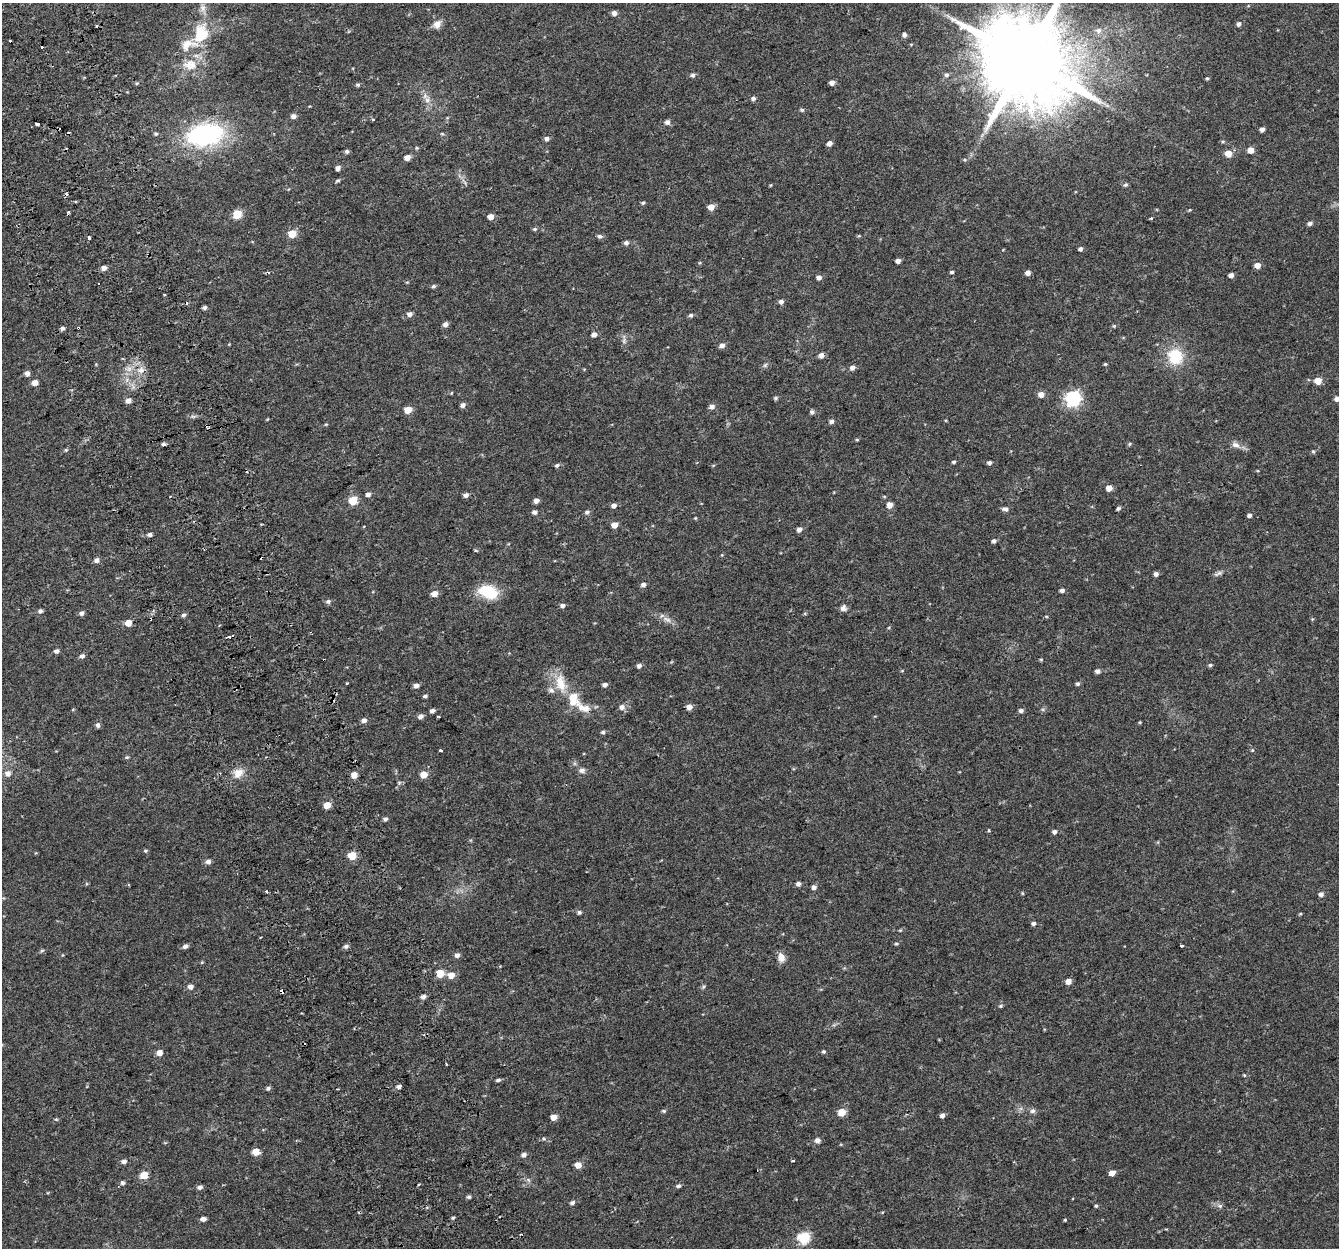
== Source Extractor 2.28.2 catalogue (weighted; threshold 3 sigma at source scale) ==
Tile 11 of 4 x 4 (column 3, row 3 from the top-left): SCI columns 2729-4065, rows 1329-2574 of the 5459 x 5201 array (HDU 1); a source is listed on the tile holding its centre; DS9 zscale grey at full resolution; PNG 1341 x 1250 px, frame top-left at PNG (2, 3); no overlay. Shown black and unused: <1% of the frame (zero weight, under 2 of 3 exposures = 3% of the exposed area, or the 3 px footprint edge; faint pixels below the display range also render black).
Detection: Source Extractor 2.28.2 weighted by HDU 2 'WHT'; one run over the whole footprint, this tile lists its part. Background 0.0422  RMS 0.0052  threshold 0.0233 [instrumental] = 3 sigma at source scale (4.5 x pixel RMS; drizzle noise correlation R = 1.50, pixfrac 1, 0.0396/0.0396 arcsec/px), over >= 5 px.
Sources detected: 250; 19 cosmic-ray / hot-pixel residue — not listed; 3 inside a brighter listed object's ellipse — not listed separately; the other 228 listed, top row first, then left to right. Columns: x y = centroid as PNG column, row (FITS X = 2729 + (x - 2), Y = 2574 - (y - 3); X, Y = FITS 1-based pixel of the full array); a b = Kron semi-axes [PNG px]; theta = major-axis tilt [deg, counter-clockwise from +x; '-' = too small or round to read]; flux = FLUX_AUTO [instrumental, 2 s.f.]
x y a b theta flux
203 8 10 8 89 2.6
614 13 6 5 - 1.9
437 24 12 9 44 3.4
1238 24 5 4 - 1.6
1098 30 8 7 - 2.4
201 34 18 13 67 19
904 35 5 5 - 1.6
1025 60 26 22 -24 9000
190 65 22 16 0 9.7
692 75 5 5 - 1.4
946 75 6 5 - 1.2
1207 78 5 4 - 0.65
137 83 4 4 - 0.57
832 83 4 4 - 2.6
358 85 5 4 - 0.85
753 98 5 5 - 1.5
427 100 9 6 76 2.3
802 110 5 4 - 0.85
293 116 5 5 - 2.3
373 119 4 3 - 0.52
667 122 5 5 - 2.2
37 124 3 3 - 6.5
1262 129 4 4 - 2.2
156 134 6 4 1 0.73
442 134 6 4 -2 0.59
205 135 37 21 10 71
547 138 5 4 - 1.9
829 143 5 4 - 2.4
1251 150 5 4 - 5.7
347 151 5 5 - 1.2
1228 154 5 5 - 7.1
407 157 5 4 - 3.7
338 168 5 4 - 2.3
338 180 7 4 28 0.84
771 185 5 3 - 0.43
1125 185 6 5 - 0.87
643 203 5 4 - 0.8
711 207 5 5 - 4.8
68 212 5 3 - 0.65
237 214 5 5 - 18
490 216 5 4 - 4.4
1151 218 4 4 - 0.48
1310 223 5 4 - 1.6
535 229 5 4 - 0.8
292 234 5 5 - 13
600 236 7 5 -5 1.3
859 236 5 3 - 0.5
89 238 4 3 - 3.4
626 243 6 5 - 1.5
1080 249 4 4 - 1.4
898 261 4 4 - 2.2
1257 265 5 5 - 4
104 268 5 4 - 2.6
952 272 4 3 - 0.9
1028 273 5 4 - 2.7
1231 275 4 4 - 2.4
819 277 5 4 - 2
434 286 6 4 15 0.95
164 294 3 3 - 1.1
781 302 5 5 - 1.8
204 307 5 4 - 1.3
410 314 5 5 - 2.1
691 315 6 4 4 1.1
445 324 5 5 - 2.1
1114 326 5 4 - 0.62
62 328 5 4 - 1.3
78 328 3 3 - 1.2
594 334 5 5 - 2.1
624 340 8 5 80 1.4
722 345 6 5 - 2.1
821 355 5 5 - 2.6
1175 357 22 20 -68 17
1105 364 4 4 - 0.6
765 365 7 5 44 0.98
852 368 6 5 - 2.2
141 370 8 8 - 2.9
27 373 5 5 - 2.2
1318 381 5 5 - 8.3
34 383 5 4 - 4.5
1041 394 5 5 - 3.7
776 398 5 4 - 0.9
1073 398 6 6 - 120
1337 399 5 4 - 2.4
128 401 5 5 - 2.5
463 405 5 4 - 2.1
712 406 6 5 - 2
408 410 5 5 - 8.6
812 412 6 5 - 1.3
832 421 5 5 - 1.7
326 424 5 3 - 0.46
857 440 5 3 - 0.55
164 444 3 3 - 3.2
1129 444 6 3 70 0.55
1236 445 11 8 -21 2.7
66 450 5 4 - 0.66
1313 451 6 5 - 0.75
954 462 4 4 - 0.81
989 462 5 4 - 1.4
557 465 6 5 - 1
1109 488 5 4 - 5.2
368 494 5 4 - 1.7
466 495 5 5 - 2
353 500 5 5 - 18
536 501 5 5 - 2.1
614 505 5 4 - 2.3
889 505 5 4 - 5
1118 508 5 4 - 1
1005 509 7 5 -2 1.7
534 512 5 4 - 1.7
587 512 7 5 18 1.2
1249 515 5 4 - 1.5
695 518 4 4 - 0.47
614 525 5 4 - 5
799 529 5 5 - 2.1
150 534 4 4 - 1.8
994 541 5 4 - 1.4
476 550 3 3 - 1
96 560 5 5 - 2
1218 573 12 5 24 1.5
1156 574 4 4 - 1.9
643 585 5 5 - 1.9
1062 590 5 4 - 1.4
488 592 21 13 -17 17
435 594 5 4 - 5.1
328 601 7 6 - 1.3
563 605 5 4 - 1.5
843 608 8 7 - 1.8
40 611 5 4 - 1.4
81 613 5 4 - 1.7
183 615 6 4 16 1.2
1046 616 5 3 - 0.45
667 619 14 6 -27 2.8
128 623 5 5 - 5.2
228 637 5 3 - 4.3
56 651 5 4 - 1.7
82 656 5 5 - 1.5
1041 659 5 3 - 0.53
1210 665 5 4 - 0.92
639 666 5 5 - 1.7
902 671 5 3 - 0.4
1098 671 5 4 - 2.1
346 683 3 3 - 0.57
561 683 28 13 -77 10
605 684 5 4 - 1.8
1078 684 5 5 - 1
416 685 6 5 - 1.9
425 696 5 4 - 1.1
573 699 19 13 -87 11
622 707 7 6 - 2.1
689 707 5 5 - 4.1
432 711 5 4 - 1.5
1021 711 5 5 - 1.4
421 716 6 5 - 2
438 717 3 2 - 0.62
364 720 6 5 - 2
1140 722 4 3 - 0.47
98 725 6 5 - 1.6
603 732 5 4 - 0.97
441 750 4 3 - 2.1
1252 750 5 3 - 0.54
127 757 5 4 - 0.67
582 770 9 6 12 1.7
8 773 6 6 - 2.7
238 773 14 10 39 5.4
424 774 5 5 - 7.3
354 775 5 5 - 4.9
399 783 6 5 - 0.84
327 805 5 4 - 8.1
385 819 5 4 - 1.5
989 830 3 3 - 0.78
1054 832 5 5 - 1.6
145 851 5 4 - 0.7
352 856 5 5 - 15
208 862 6 5 - 2.2
798 884 5 4 - 1.8
814 887 5 4 - 2.1
266 892 3 3 - 1.2
1022 893 5 3 - 0.45
1321 894 5 4 - 1.9
579 912 5 5 - 1.1
1033 923 5 4 - 1.5
896 944 5 3 - 0.56
185 946 5 5 - 1.8
346 946 6 5 - 1.4
1181 946 4 3 - 1.3
42 951 6 4 29 0.75
457 955 6 5 - 1.8
781 957 11 8 -72 3.7
440 973 5 5 - 13
451 975 6 5 - 5
1068 981 5 5 - 3.8
190 987 6 5 - 2.2
703 987 6 4 46 0.75
423 997 6 5 - 1.8
1001 1006 5 4 - 0.73
824 1052 5 4 - 0.81
159 1053 5 5 - 4.5
1244 1075 5 3 - 0.5
498 1080 5 4 - 1.1
399 1087 5 4 - 1.9
268 1088 6 5 - 1.2
664 1111 6 4 -14 0.74
1032 1111 7 7 - 1.5
842 1112 5 5 - 12
942 1115 5 4 - 2
553 1117 5 4 - 4.8
56 1119 5 3 - 0.59
544 1139 5 3 - 0.66
817 1140 5 5 - 2.4
255 1152 5 5 - 6.9
524 1155 5 5 - 1.9
124 1161 5 4 - 1.9
792 1161 4 3 - 0.99
578 1165 5 5 - 5.5
1112 1173 5 4 - 4
144 1175 5 5 - 12
122 1183 6 5 - 1.2
418 1184 3 3 - 0.67
678 1186 6 5 - 1.2
200 1187 5 5 - 1.8
469 1197 5 4 - 0.91
572 1203 6 4 15 1.5
1096 1206 4 4 - 0.71
1220 1206 7 5 -28 1.4
453 1218 5 4 - 0.74
203 1219 4 4 - 2.4
1065 1220 4 3 - 0.53
804 1238 6 6 - 48
Overlapping masked pixels (flux is a lower limit): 2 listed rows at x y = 78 328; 228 637
Isophote crosses this tile's border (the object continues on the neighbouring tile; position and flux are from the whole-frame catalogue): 2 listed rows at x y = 1025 60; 1337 399